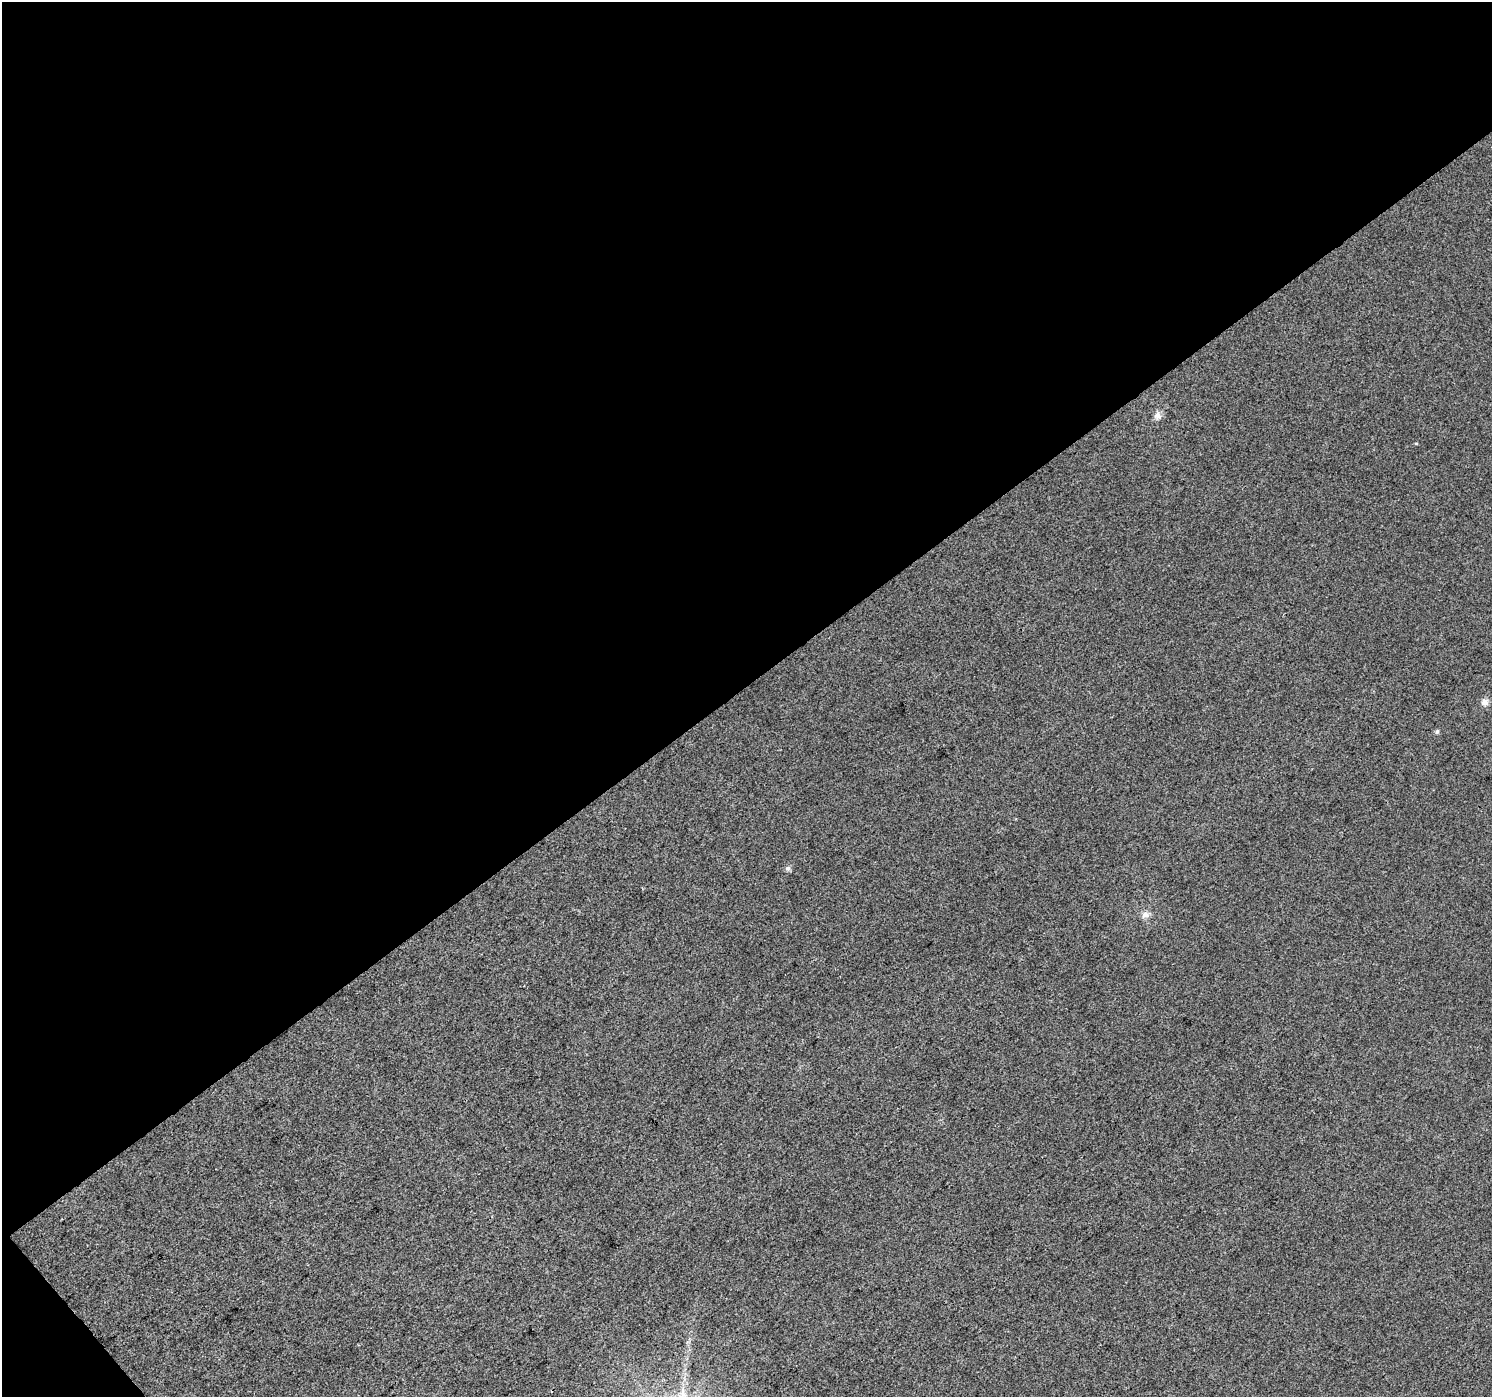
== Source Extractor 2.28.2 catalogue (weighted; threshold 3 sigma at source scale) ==
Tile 1 of 2 x 2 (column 1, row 1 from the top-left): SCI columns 3-1492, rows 1490-2884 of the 2983 x 2960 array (HDU 1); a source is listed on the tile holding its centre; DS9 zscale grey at full resolution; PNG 1494 x 1399 px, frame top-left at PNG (2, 2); no overlay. Shown black and unused: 50% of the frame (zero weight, under 3 of 4 exposures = <1% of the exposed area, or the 3 px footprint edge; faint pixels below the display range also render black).
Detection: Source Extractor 2.28.2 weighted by HDU 2 'WHT'; one run over the whole footprint, this tile lists its part. Background 0.0201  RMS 0.011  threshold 0.0505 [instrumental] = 3 sigma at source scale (4.5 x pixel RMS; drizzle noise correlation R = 1.50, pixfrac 1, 0.0396/0.0396 arcsec/px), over >= 5 px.
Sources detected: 6; all 6 listed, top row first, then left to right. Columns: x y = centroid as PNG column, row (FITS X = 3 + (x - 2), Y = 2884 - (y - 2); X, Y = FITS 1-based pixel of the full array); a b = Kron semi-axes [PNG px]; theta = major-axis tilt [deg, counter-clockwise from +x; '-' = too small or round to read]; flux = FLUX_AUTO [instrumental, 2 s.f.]
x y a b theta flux
1157 415 10 9 - 5.3
1416 443 5 3 - 0.93
1484 702 9 8 - 5.1
1437 731 6 4 72 2
788 868 7 6 - 3
1145 915 10 8 6 5.5